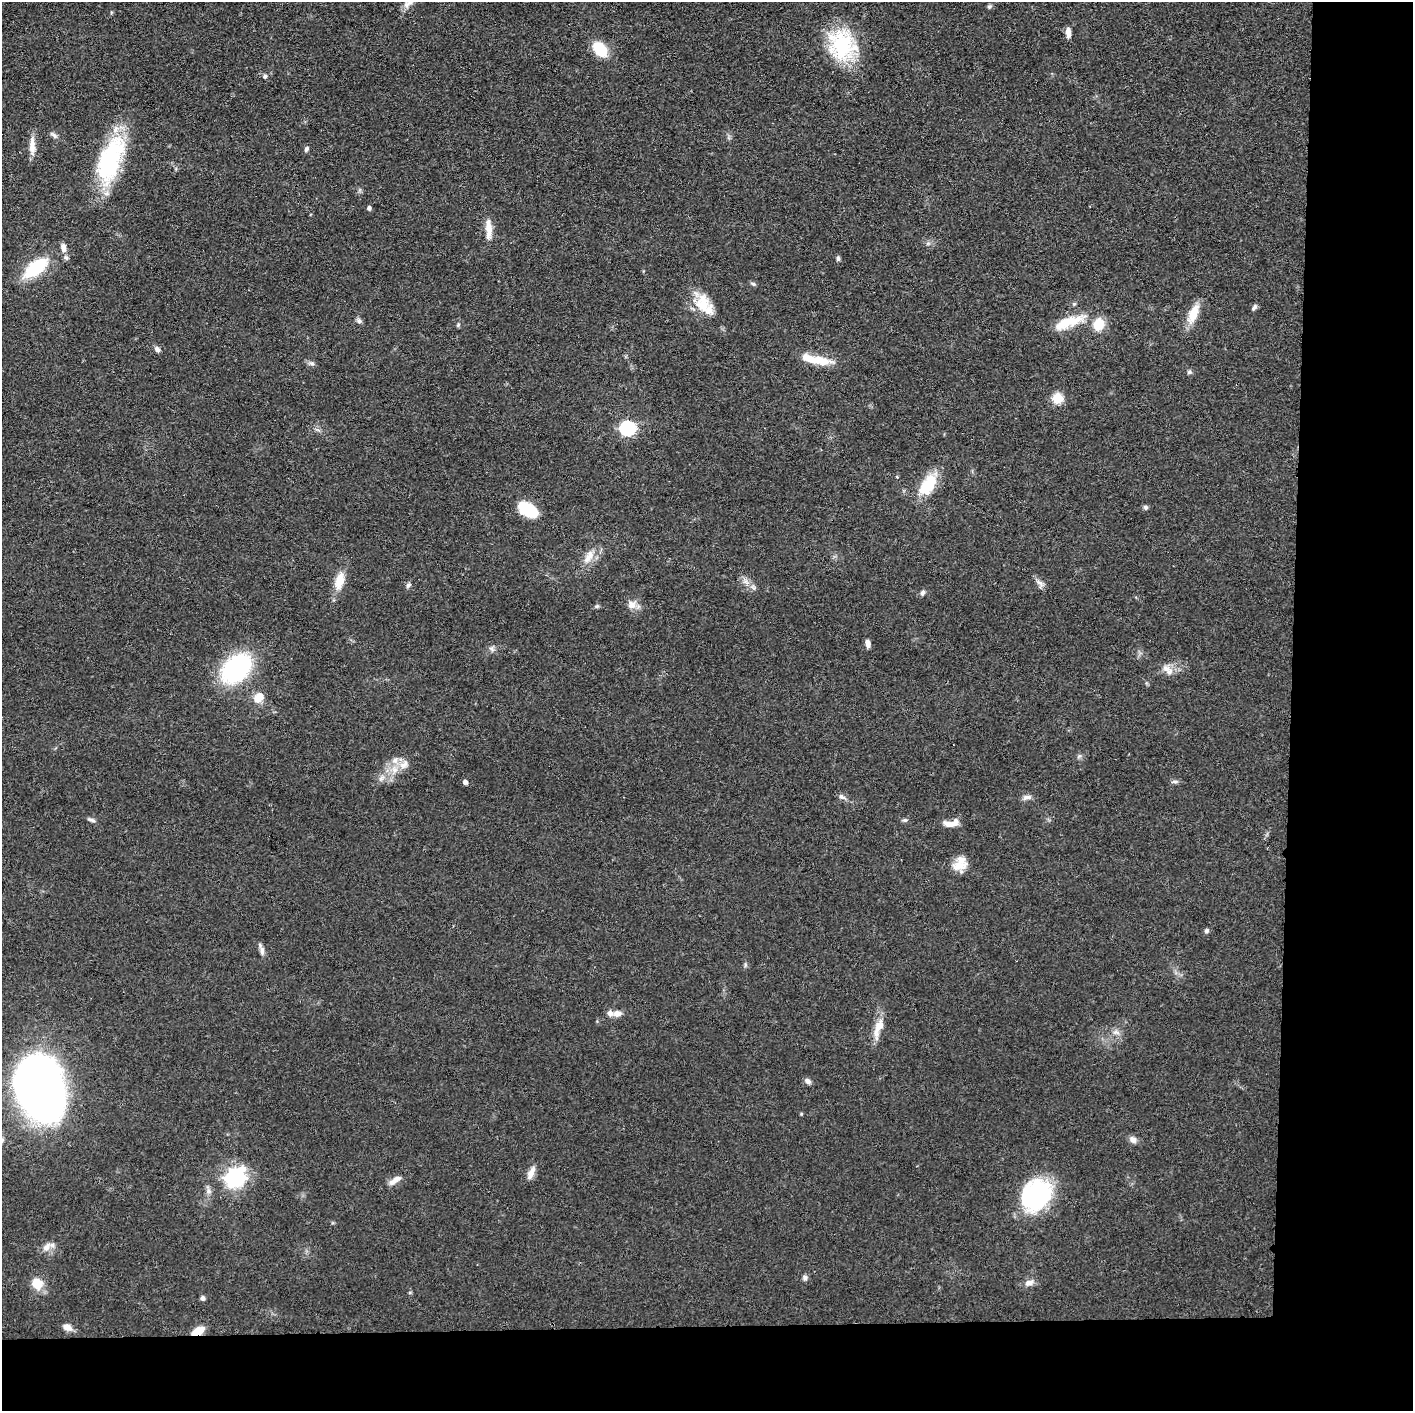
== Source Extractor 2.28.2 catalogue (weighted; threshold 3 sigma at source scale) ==
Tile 9 of 3 x 3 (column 3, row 3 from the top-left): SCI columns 2825-4235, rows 17-1425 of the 4237 x 4258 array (HDU 1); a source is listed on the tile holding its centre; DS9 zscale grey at full resolution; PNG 1415 x 1413 px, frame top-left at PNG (2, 2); no overlay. Shown black and unused: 14% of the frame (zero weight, under 3 of 4 exposures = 1% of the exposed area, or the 3 px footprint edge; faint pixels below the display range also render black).
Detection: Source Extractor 2.28.2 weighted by HDU 2 'WHT'; one run over the whole footprint, this tile lists its part. Background 0.0573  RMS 0.0053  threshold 0.024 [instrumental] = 3 sigma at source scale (4.5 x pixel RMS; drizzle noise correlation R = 1.50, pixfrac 1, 0.05/0.05 arcsec/px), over >= 5 px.
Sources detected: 88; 1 inside a brighter object's white glare — not listed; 9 inside a brighter listed object's ellipse — not listed separately; the other 78 listed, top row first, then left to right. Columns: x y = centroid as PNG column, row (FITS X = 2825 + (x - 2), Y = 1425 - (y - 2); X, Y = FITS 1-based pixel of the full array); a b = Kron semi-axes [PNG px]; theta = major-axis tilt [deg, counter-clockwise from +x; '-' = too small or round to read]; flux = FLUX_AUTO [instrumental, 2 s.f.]
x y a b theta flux
408 4 15 7 35 2.7
989 6 6 5 - 0.98
1068 32 11 6 -87 3.2
841 45 37 31 -74 41
600 49 14 10 -55 20
265 76 5 5 - 1.2
53 135 12 5 -40 1.6
32 146 26 7 -90 5.4
306 149 7 5 73 1.3
110 160 59 24 70 57
369 208 5 4 - 1.3
489 230 25 8 -89 6.3
63 248 11 6 -81 3.1
838 258 7 5 -88 1
35 268 19 10 37 39
753 284 6 5 - 0.95
704 302 27 15 -68 13
1074 304 6 4 43 0.77
1254 307 9 5 60 1.3
1193 314 27 11 67 9.7
359 321 8 6 -57 1.5
1073 322 38 14 26 14
1099 324 12 10 75 11
458 325 5 4 - 0.76
158 349 7 6 - 1.9
821 361 28 11 -14 11
312 363 9 4 -9 1.2
1189 372 6 5 - 1
1057 398 6 5 - 29
627 428 7 7 - 97
929 485 28 16 65 17
1145 507 6 5 - 1.1
530 511 17 12 -28 17
589 556 23 10 57 6.8
339 581 20 10 74 9.1
746 581 10 7 -36 2.9
1040 583 14 8 -43 2.6
408 585 8 5 51 1.2
922 593 7 5 72 1.4
632 605 13 11 39 4.3
597 606 5 5 - 0.88
868 643 9 5 -75 2.7
492 649 8 5 -32 1.4
236 668 25 17 45 85
1165 668 12 9 -44 3.9
259 697 12 9 47 7.4
395 760 11 9 52 4
404 764 15 9 45 5
381 778 10 6 40 2.4
1175 781 7 4 -1 1.1
465 782 4 4 - 2
842 797 12 6 -28 2.1
1027 797 14 6 10 2.2
91 820 11 4 -18 1.4
905 820 7 5 0 1
948 824 14 7 -14 3.9
960 865 24 11 11 7.5
1206 931 6 6 - 1.1
262 951 13 6 -90 2.2
617 1013 11 8 6 3.6
878 1028 31 10 72 8
1116 1032 10 6 -20 2.2
808 1081 8 6 -40 1.9
39 1087 43 31 -71 590
2 1140 7 7 - 1.5
1133 1140 10 8 -52 2.5
531 1173 17 7 64 3.9
235 1178 8 7 - 270
395 1180 18 7 34 4
209 1191 8 7 - 1.8
1036 1195 34 27 52 62
46 1247 14 8 50 4
805 1278 7 6 - 1.5
1029 1283 12 8 15 3.1
37 1284 12 10 -31 9.7
202 1298 5 5 - 1.5
67 1327 10 7 -27 3.9
198 1331 14 7 27 7.6
Overlapping masked pixels (flux is a lower limit): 1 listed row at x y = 198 1331
Isophote crosses this tile's border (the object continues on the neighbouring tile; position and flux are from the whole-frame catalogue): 1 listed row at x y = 2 1140